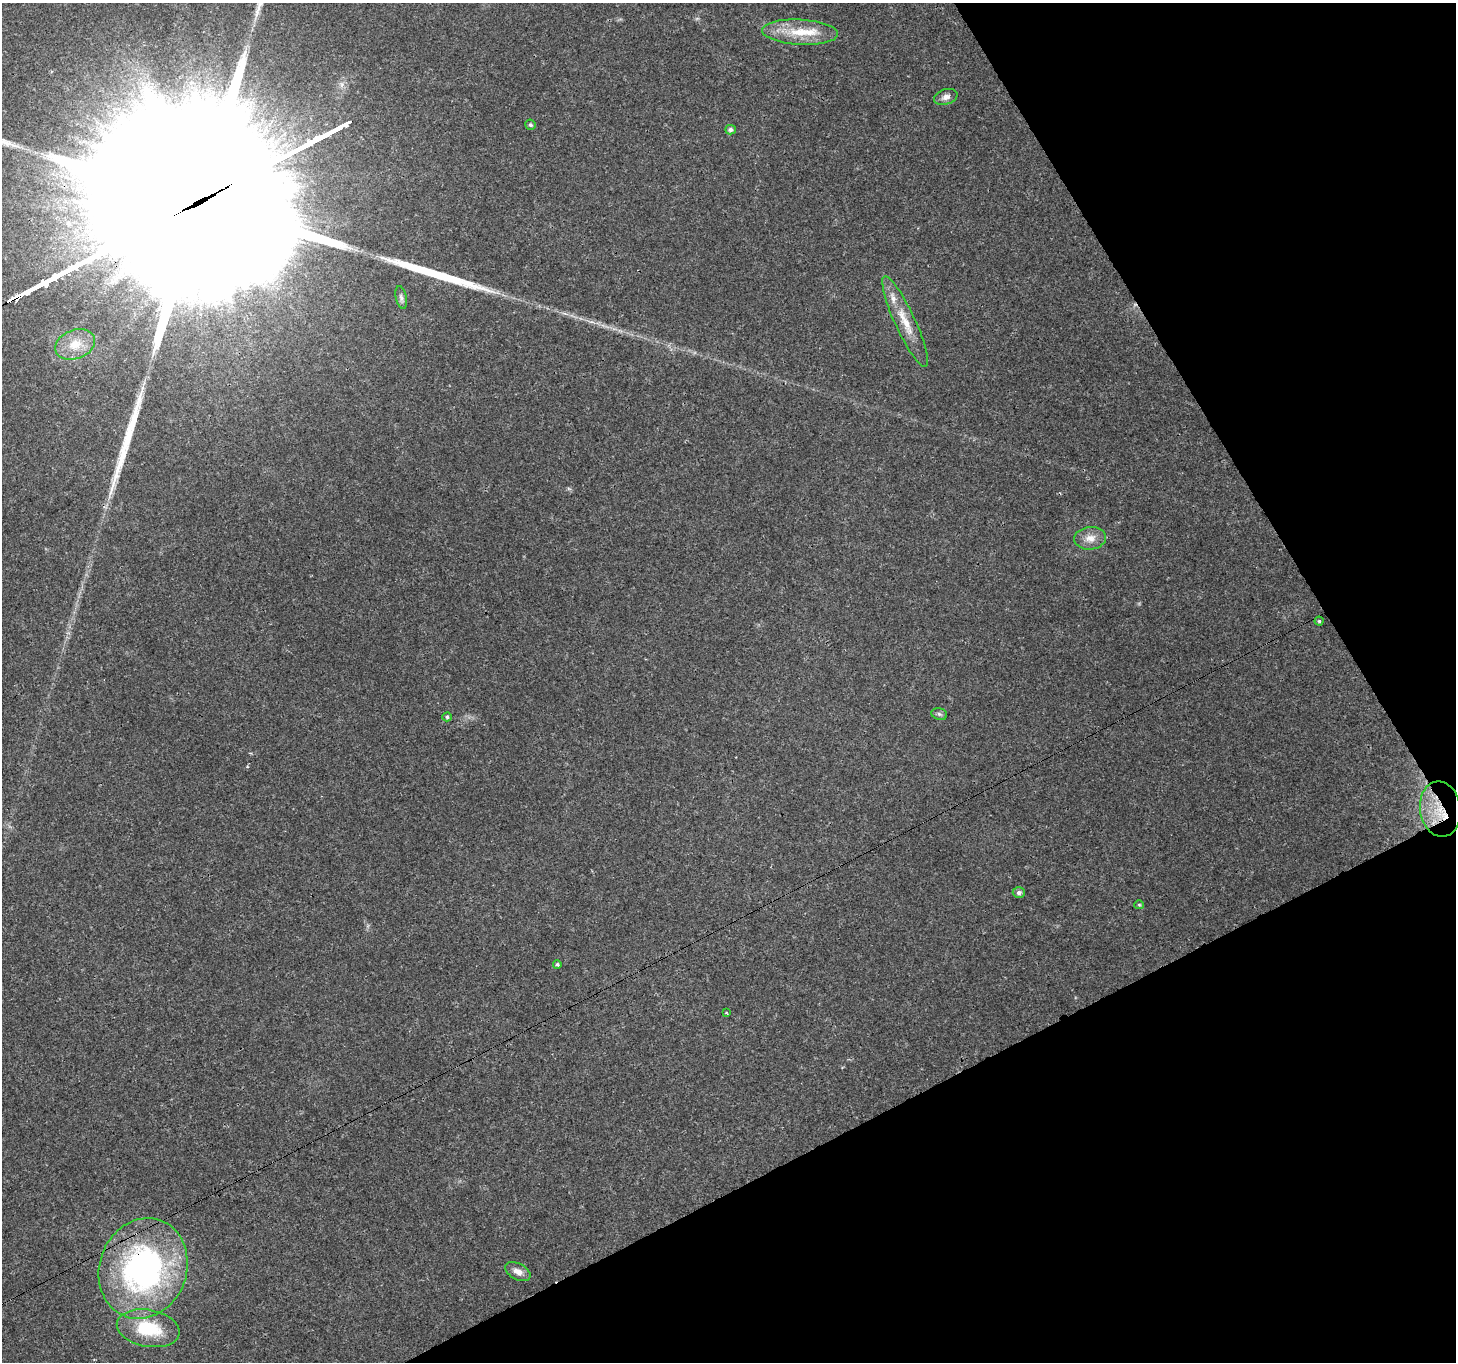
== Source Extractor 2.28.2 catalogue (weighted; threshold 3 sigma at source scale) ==
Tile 12 of 4 x 4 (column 4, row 3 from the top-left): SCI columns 4368-5821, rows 1529-2888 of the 5821 x 5717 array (HDU 1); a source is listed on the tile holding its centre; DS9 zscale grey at full resolution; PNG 1458 x 1364 px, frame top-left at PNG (2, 3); each listed source drawn as its Kron ellipse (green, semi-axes under 4 px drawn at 4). Shown black and unused: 25% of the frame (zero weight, under 3 of 4 exposures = <1% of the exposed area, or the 3 px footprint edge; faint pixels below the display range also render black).
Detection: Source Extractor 2.28.2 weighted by HDU 2 'WHT'; one run over the whole footprint, this tile lists its part. Background 0.0567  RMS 0.0027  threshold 0.012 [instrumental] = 3 sigma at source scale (4.5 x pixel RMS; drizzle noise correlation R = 1.50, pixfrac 1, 0.0396/0.0396 arcsec/px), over >= 5 px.
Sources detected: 24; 3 long thin detections or spike segments (spike, bleed or trail) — neither listed nor drawn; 2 inside a brighter listed object's ellipse — not listed separately; the other 19 listed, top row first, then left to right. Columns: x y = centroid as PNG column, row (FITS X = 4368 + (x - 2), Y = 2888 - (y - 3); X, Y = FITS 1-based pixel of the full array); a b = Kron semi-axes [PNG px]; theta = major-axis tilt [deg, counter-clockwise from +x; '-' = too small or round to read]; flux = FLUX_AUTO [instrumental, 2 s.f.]
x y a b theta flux
800 32 38 12 -3 8.4
946 97 12 7 18 1.5
531 125 5 5 - 0.58
730 130 5 5 - 0.84
401 297 11 5 -77 0.86
905 322 50 10 -65 6.5
75 344 20 14 21 4.8
1090 538 16 11 5 2.9
1319 621 4 4 - 0.38
939 714 8 6 -18 0.61
447 717 5 4 - 0.52
1440 809 28 20 -82 11
1019 892 6 5 - 0.91
1139 905 5 4 - 0.32
557 964 4 4 - 0.41
726 1012 3 3 - 0.27
143 1268 51 43 70 78
518 1272 14 8 -28 2
148 1328 32 18 -10 14
Overlapping masked pixels (flux is a lower limit): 2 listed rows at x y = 1440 809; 143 1268